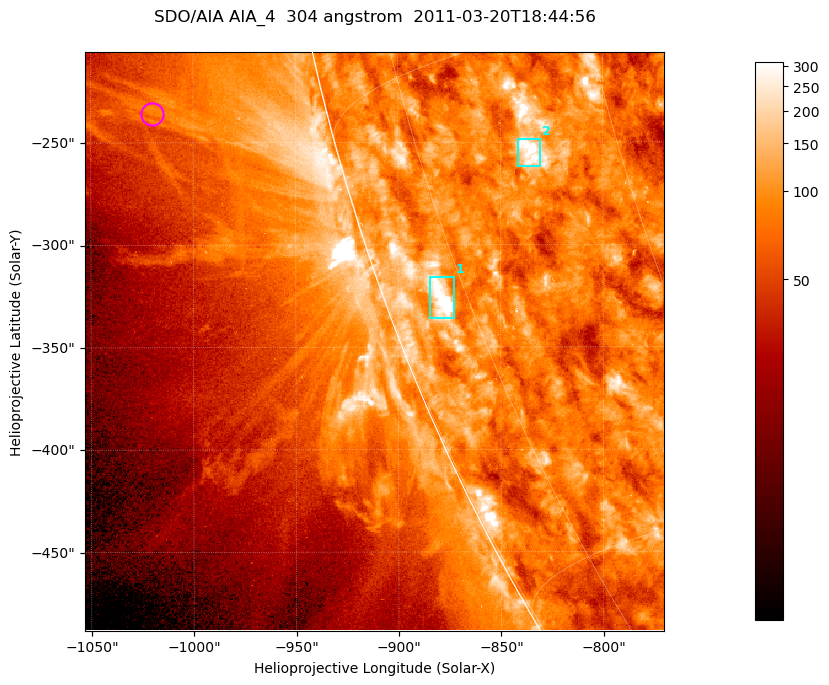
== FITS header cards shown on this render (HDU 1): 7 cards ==
TELESCOP= 'SDO/AIA '           / For AIA: SDO/AIA
INSTRUME= 'AIA_4   '           / For AIA: AIA_ATA1, AIA_ATA2, AIA_ATA3 or AIA_AT
WAVELNTH=                  304 / [angstrom] Wavelength
WAVEUNIT= 'angstrom'           / Wavelength unit: angstrom
DATE-OBS= '2011-03-20T18:44:56.123' / [ISO] Date when observation started; ISO 8
CTYPE1  = 'HPLN-TAN'           / CTYPE1; Typically HPLN
CTYPE2  = 'HPLT-TAN'           / CTYPE2; Typically HPLT

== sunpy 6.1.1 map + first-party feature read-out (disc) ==
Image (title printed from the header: SDO/AIA AIA_4  304 angstrom  2011-03-20T18:44:56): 471 x 471 px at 0.6 arcsec/px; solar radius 964 arcsec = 1606 px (partial field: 1.2% of the solar disc is inside the frame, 44% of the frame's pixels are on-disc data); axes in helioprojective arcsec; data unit not stated in the header (colour bar unlabelled)
Orientation: roll -0.132 deg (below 1 deg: not rotated)
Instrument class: DISC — disc imager (sunpy class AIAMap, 304 A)
Bright regions (active regions / flare kernels): reference = the on-disc median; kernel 5 px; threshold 5 sigma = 142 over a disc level ~84.4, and >= 1.15x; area >= 221 px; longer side >= 6 px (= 3.6 arcsec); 2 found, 2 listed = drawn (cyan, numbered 1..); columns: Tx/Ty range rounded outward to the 2 arcsec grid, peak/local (2 s.f.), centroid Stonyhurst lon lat
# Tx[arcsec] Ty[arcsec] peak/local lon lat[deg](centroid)
1 -886..-872 -336..-314 11 -78 -21
2 -842..-830 -262..-248 4.6 -66 -18
Off-limb structures (1.02-1.3 R_sun): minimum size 110 px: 8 found; the strongest spans PA ~100..105 deg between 1.05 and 1.12 R_sun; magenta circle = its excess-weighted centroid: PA ~105 deg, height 1.09 R_sun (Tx ~-1020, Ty ~-236 arcsec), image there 2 x the reference